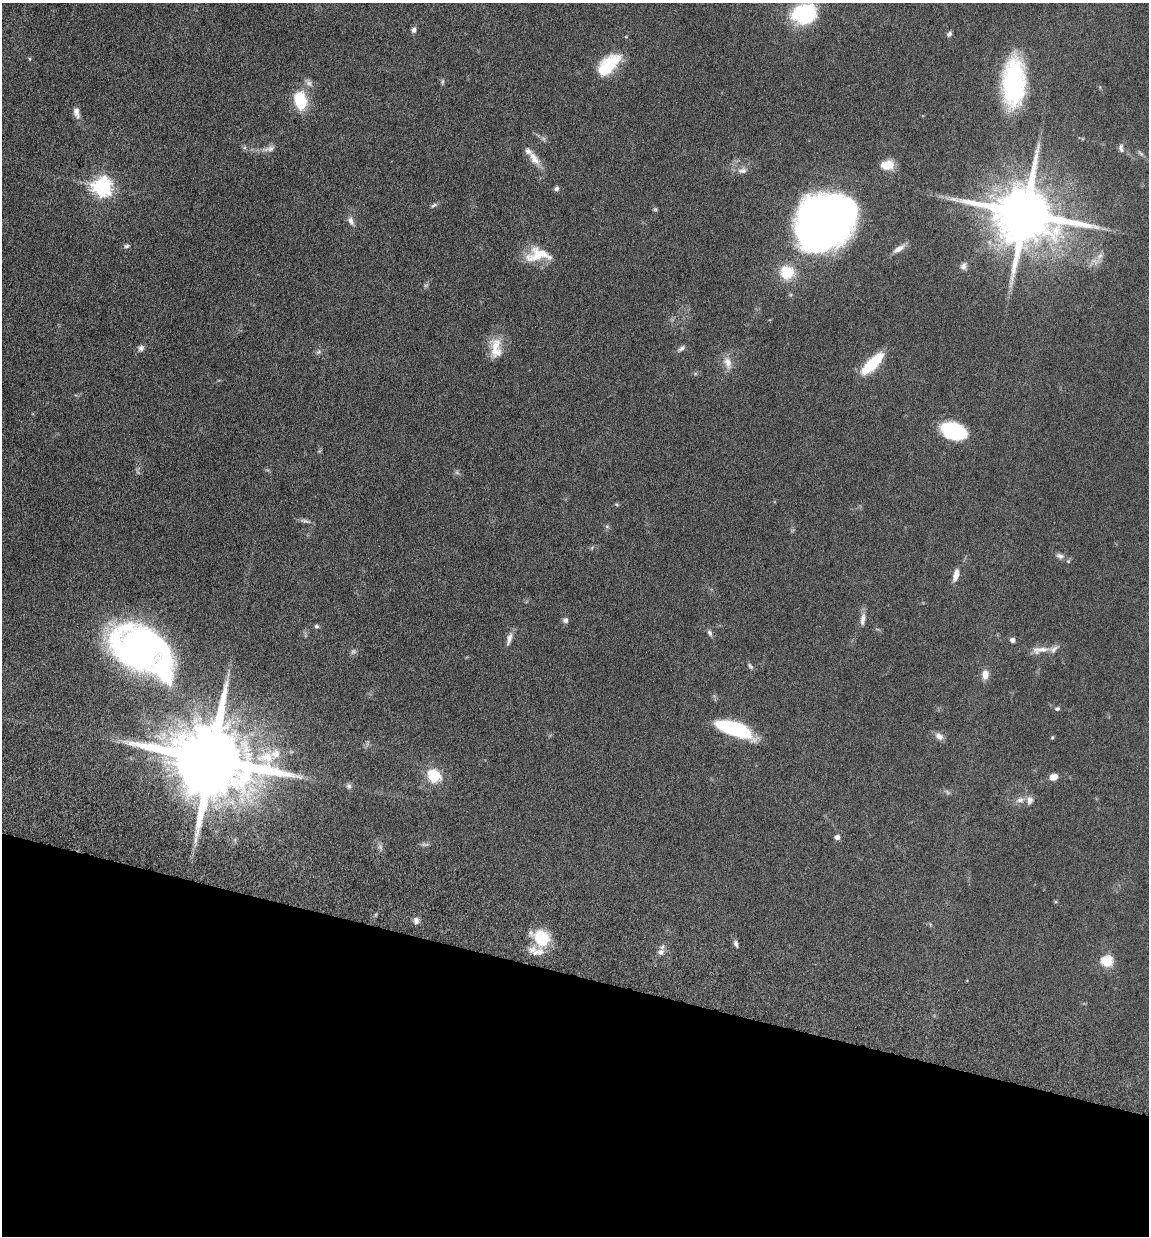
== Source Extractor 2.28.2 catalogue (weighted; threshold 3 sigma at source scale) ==
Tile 15 of 4 x 4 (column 3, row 4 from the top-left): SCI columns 2634-3780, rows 95-1328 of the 5155 x 5142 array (HDU 1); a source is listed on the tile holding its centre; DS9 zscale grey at full resolution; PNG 1151 x 1238 px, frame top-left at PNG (2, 3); no overlay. Shown black and unused: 21% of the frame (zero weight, under 10 of 20 exposures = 8% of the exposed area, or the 3 px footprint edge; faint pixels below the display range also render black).
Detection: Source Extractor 2.28.2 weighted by HDU 2 'WHT'; one run over the whole footprint, this tile lists its part. Background 0.0613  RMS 0.0029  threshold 0.0117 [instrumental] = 3 sigma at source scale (4.09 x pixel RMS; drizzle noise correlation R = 1.36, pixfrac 0.8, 0.05/0.05 arcsec/px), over >= 5 px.
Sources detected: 77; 5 too faint to see at this stretch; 2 inside a brighter object's white glare — not listed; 4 inside a brighter listed object's ellipse — not listed separately; the other 66 listed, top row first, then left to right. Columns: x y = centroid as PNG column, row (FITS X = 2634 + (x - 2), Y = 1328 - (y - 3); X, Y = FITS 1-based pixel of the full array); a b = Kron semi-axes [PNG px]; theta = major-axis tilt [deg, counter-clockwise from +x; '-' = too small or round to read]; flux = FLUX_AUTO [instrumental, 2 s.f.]
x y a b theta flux
804 14 18 13 15 30
414 30 8 6 86 0.81
949 34 7 5 56 0.68
611 63 25 18 31 8.7
1014 82 51 23 88 31
309 83 14 6 -55 1.1
300 101 19 12 -77 10
76 112 14 7 -76 1.7
1121 147 9 6 55 0.83
269 149 19 7 11 1.7
534 158 22 10 -57 3
887 165 13 9 8 4.5
742 170 14 8 11 1.5
102 187 7 7 - 120
556 188 7 6 - 0.63
434 205 10 5 29 0.6
655 209 6 5 - 0.36
1025 214 17 15 -15 2400
826 219 58 41 35 160
351 221 12 7 -61 1.2
127 246 7 6 - 0.58
899 249 17 7 32 1.8
538 255 33 17 4 7.2
1099 256 11 7 45 1.5
963 266 11 8 79 1.1
787 272 17 17 - 7.1
141 348 9 7 66 0.87
496 348 29 14 -85 5.2
681 348 11 5 36 0.78
319 352 7 5 30 0.54
728 363 18 10 -71 2.5
872 364 31 10 45 10
953 431 24 15 -18 18
617 504 6 4 -34 0.33
305 521 17 5 -14 0.86
607 526 7 4 -2 0.4
1060 556 11 7 -16 1.1
956 575 15 6 76 2.1
863 619 17 7 82 1.6
565 620 7 6 - 0.9
316 626 6 5 - 0.5
710 633 9 5 -63 0.74
509 639 17 6 72 1.6
1013 640 5 4 - 1.2
140 648 37 32 -28 150
1040 650 27 9 6 2.8
353 652 8 7 - 0.69
750 666 10 5 -49 0.62
985 675 12 8 86 2.1
1057 709 6 5 - 0.53
734 729 34 12 -19 22
939 736 10 8 -41 1.5
1052 737 5 4 - 0.31
212 760 21 17 -14 4800
434 776 16 14 -47 7.1
1053 777 8 6 23 2.1
349 786 8 7 - 0.78
1020 800 12 7 14 1.5
1029 800 12 8 -88 1.5
837 837 5 5 - 1.3
380 847 8 6 -55 0.79
416 920 9 7 -87 1.1
542 938 23 19 -43 8.9
736 944 9 5 -72 0.76
661 952 9 9 - 1.3
1107 961 6 6 - 23